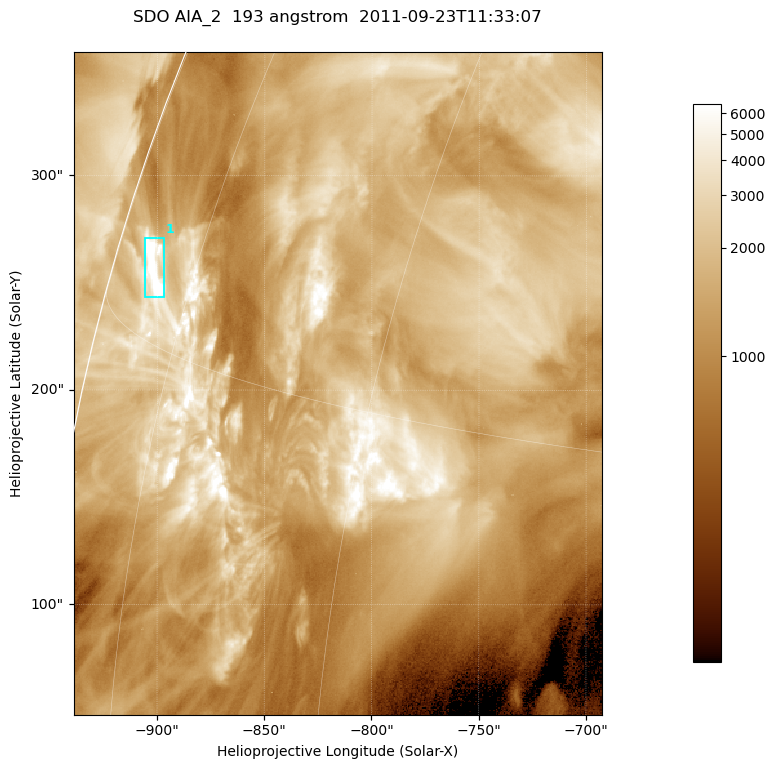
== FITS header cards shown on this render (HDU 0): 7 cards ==
TELESCOP= 'SDO     '           /
INSTRUME= 'AIA_2   '           /
WAVELNTH=                  193 /
WAVEUNIT= 'angstrom'           /
DATE-OBS= '2011-09-23T11:33:07.84' /
CTYPE1  = 'HPLN-TAN'           /
CTYPE2  = 'HPLT-TAN'           /

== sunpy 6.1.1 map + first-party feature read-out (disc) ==
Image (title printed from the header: SDO AIA_2  193 angstrom  2011-09-23T11:33:07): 410 x 514 px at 0.601 arcsec/px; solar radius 956 arcsec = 1592 px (partial field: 2.5% of the solar disc is inside the frame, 95% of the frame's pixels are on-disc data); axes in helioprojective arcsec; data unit not stated in the header (colour bar unlabelled)
Pointing: header CRPIX1/2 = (2043.81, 2047.21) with CRVAL1/2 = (0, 0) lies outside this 410 x 514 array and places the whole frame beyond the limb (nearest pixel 1.41 R_sun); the SolarSoft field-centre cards XCEN/YCEN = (-815.8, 203.1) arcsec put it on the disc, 1311 arcsec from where CRPIX/CRVAL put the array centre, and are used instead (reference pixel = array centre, CRVAL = XCEN/YCEN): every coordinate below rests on XCEN/YCEN
Orientation: roll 0.0564 deg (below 1 deg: not rotated)
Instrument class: DISC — disc imager (sunpy class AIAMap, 193 A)
Bright regions (active regions / flare kernels): reference = the on-disc median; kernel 3 px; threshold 5 sigma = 3942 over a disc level ~1458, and >= 1.15x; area >= 210 px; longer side >= 5 px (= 3 arcsec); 1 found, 1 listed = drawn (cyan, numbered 1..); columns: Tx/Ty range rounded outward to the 2 arcsec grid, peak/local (2 s.f.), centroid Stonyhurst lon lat
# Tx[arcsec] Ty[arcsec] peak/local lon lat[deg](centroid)
1 -906..-896 242..272 8.3 -80 +17
Off-limb structures (1.02-1.3 R_sun): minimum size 105 px: none found